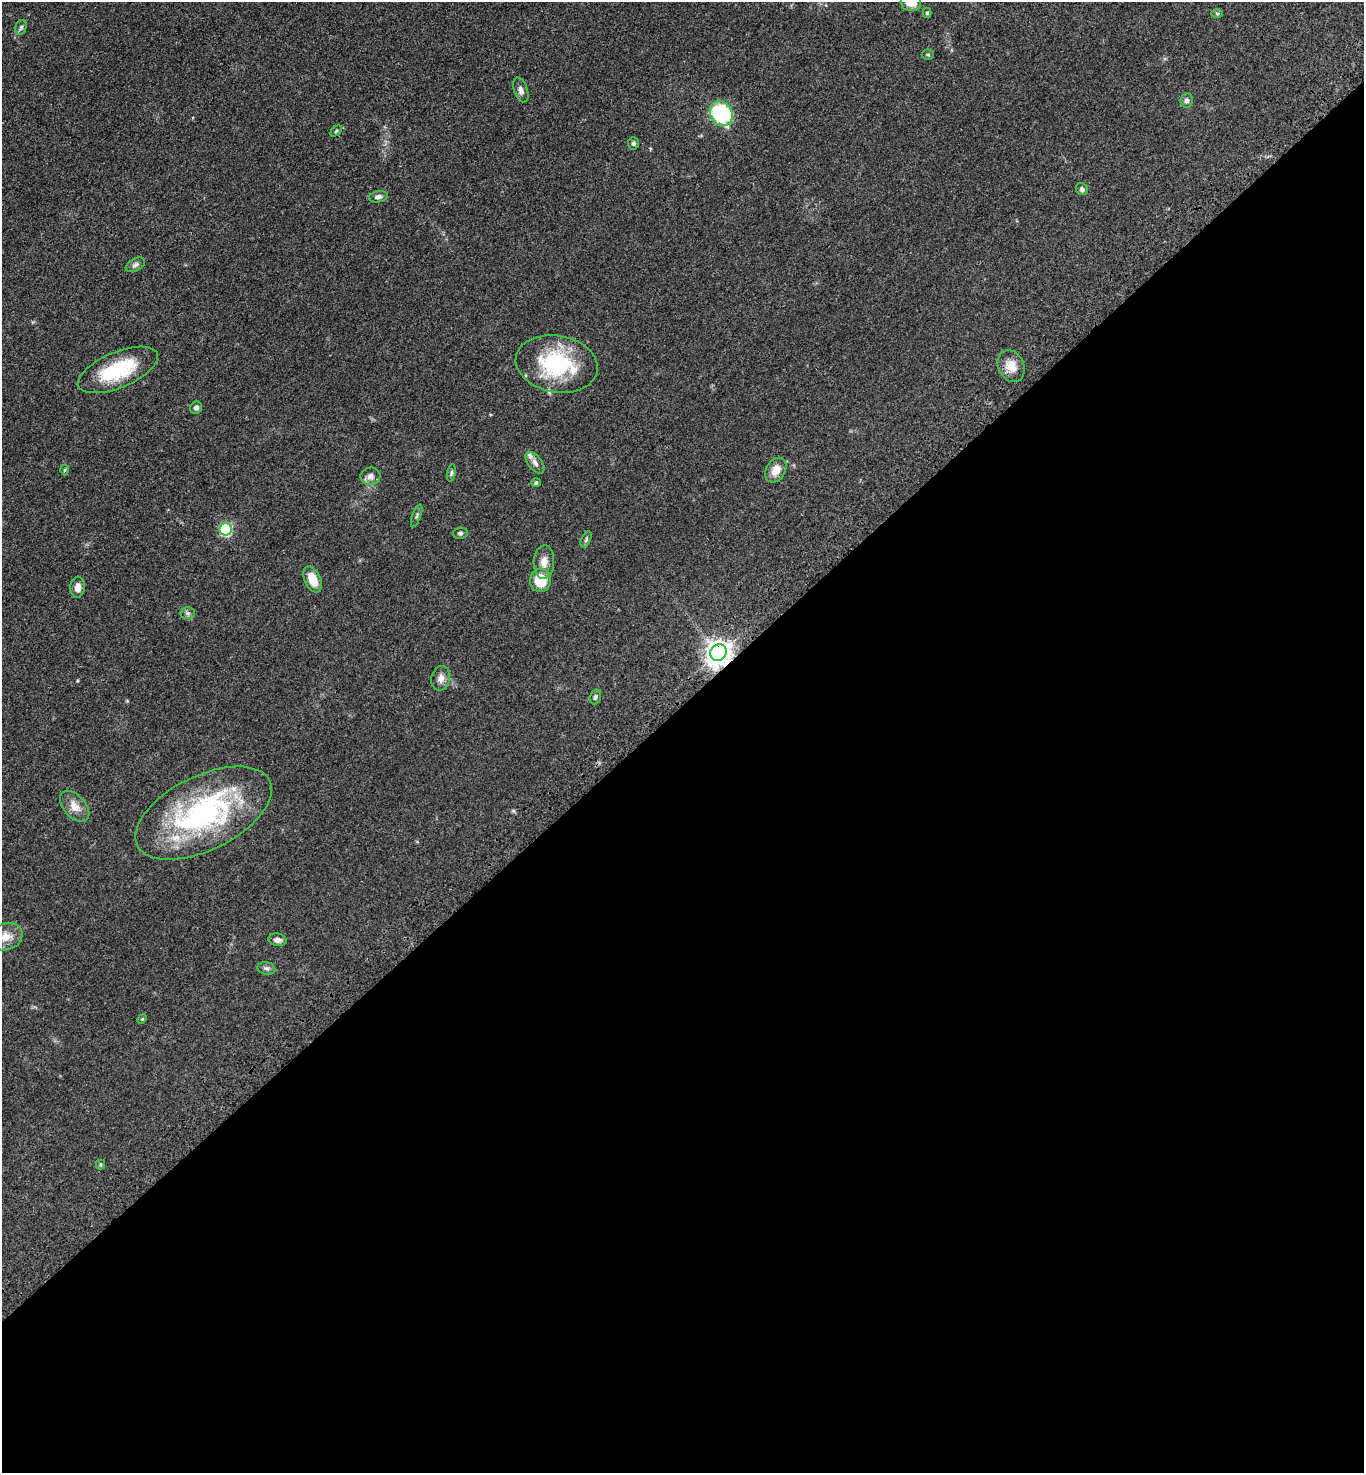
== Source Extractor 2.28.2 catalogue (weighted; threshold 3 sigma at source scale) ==
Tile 15 of 4 x 4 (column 3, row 4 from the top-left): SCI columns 2972-4333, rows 102-1572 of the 6086 x 6088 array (HDU 1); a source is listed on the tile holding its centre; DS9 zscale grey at full resolution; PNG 1366 x 1475 px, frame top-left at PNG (2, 2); each listed source drawn as its Kron ellipse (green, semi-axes under 4 px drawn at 4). Shown black and unused: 52% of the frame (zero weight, under 3 of 4 exposures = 6% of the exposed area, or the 3 px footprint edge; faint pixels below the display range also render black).
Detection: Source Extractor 2.28.2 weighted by HDU 2 'WHT'; one run over the whole footprint, this tile lists its part. Background 0.0432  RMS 0.005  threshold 0.0226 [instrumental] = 3 sigma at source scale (4.5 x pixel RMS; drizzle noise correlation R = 1.50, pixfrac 1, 0.05/0.05 arcsec/px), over >= 5 px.
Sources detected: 43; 1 inside a brighter listed object's ellipse — not listed separately; the other 42 listed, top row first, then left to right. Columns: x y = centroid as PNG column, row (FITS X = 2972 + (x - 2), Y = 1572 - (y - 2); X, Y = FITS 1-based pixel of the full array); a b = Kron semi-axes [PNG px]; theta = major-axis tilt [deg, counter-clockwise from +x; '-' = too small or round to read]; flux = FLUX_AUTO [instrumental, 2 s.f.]
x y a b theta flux
911 2 10 9 - 6.6
927 13 5 4 - 0.62
1217 13 6 4 -1 0.64
21 27 7 5 72 1
928 55 5 5 - 0.63
521 90 13 6 -71 2.1
1187 100 7 6 - 1.8
721 113 13 11 -59 44
336 131 6 4 44 0.6
633 143 6 5 - 1.1
1082 189 6 5 - 1.2
378 197 9 5 11 1.7
135 265 10 6 27 1.5
557 364 41 28 -10 43
1011 366 16 13 -64 6.2
118 370 43 18 23 27
196 408 6 5 - 1.5
535 463 13 6 -51 2.2
64 470 5 3 - 0.48
776 470 13 9 59 5.3
451 473 9 4 79 0.88
370 476 10 8 7 2.5
536 483 5 4 - 0.98
417 516 12 4 70 1
226 529 6 6 - 50
460 533 7 5 10 1
586 540 8 4 64 0.95
544 562 16 10 86 4.4
313 579 14 8 -65 7.9
540 580 11 10 - 14
78 587 10 7 84 3.1
187 613 7 6 - 1.1
718 653 8 8 - 460
441 678 12 9 78 3.1
595 697 7 5 70 1
75 806 18 11 -49 5.4
203 813 74 37 26 96
6 937 17 13 19 6.8
278 940 9 6 -11 2.1
266 968 9 6 -11 1.3
142 1019 5 4 - 0.52
100 1165 5 5 - 0.67
Overlapping masked pixels (flux is a lower limit): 1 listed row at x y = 718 653
Isophote crosses this tile's border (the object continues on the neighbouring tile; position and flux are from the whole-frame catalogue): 1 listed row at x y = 911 2